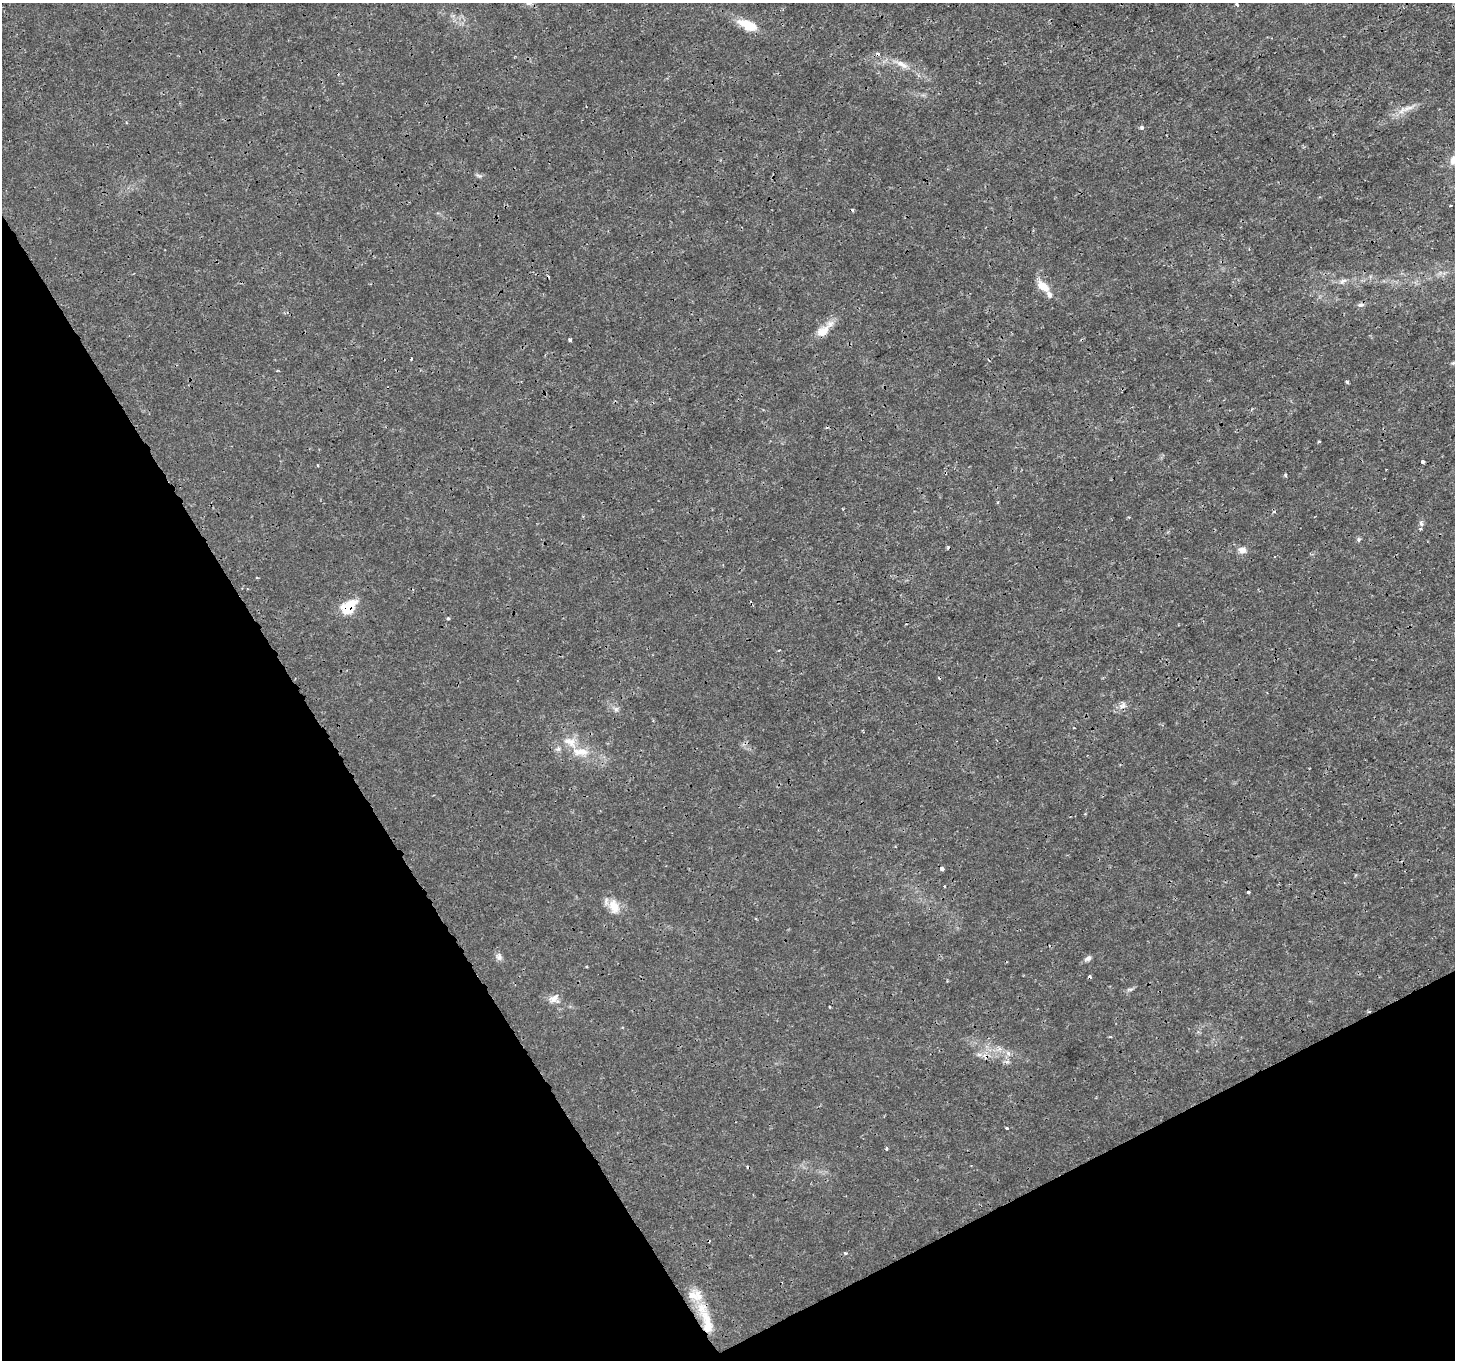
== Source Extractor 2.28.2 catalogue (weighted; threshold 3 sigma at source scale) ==
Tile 14 of 4 x 4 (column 2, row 4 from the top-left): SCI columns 1456-2908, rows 172-1529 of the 5816 x 5711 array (HDU 1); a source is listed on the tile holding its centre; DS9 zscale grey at full resolution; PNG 1457 x 1362 px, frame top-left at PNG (2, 3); no overlay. Shown black and unused: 28% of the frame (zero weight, under 3 of 4 exposures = <1% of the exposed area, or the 3 px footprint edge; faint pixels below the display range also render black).
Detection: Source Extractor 2.28.2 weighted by HDU 2 'WHT'; one run over the whole footprint, this tile lists its part. Background 0.00181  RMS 7.9e-04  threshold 0.00358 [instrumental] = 3 sigma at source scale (4.5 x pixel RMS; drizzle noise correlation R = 1.50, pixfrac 1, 0.0396/0.0396 arcsec/px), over >= 5 px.
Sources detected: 60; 10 cosmic-ray / hot-pixel residue — not listed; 5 inside a brighter listed object's ellipse — not listed separately; the other 45 listed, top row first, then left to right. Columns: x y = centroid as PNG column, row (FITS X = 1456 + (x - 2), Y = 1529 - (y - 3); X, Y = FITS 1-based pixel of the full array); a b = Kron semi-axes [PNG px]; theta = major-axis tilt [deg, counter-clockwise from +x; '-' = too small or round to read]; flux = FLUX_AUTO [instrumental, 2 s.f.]
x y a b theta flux
529 3 9 6 -6 0.27
1237 4 3 3 - 0.15
748 25 20 9 -24 2
900 63 12 8 -8 0.55
1408 108 20 7 21 0.72
1142 127 6 5 - 0.15
1454 160 13 10 63 0.67
479 176 10 4 -11 0.17
1450 206 3 2 - 0.091
1343 281 10 5 19 0.29
1043 286 17 9 -41 1.1
1361 305 9 6 2 0.23
823 331 22 12 37 1.1
570 340 3 3 - 0.15
411 359 3 2 - 0.11
1453 363 6 5 - 0.15
1347 382 3 3 - 0.18
1319 442 3 2 - 0.12
1423 461 3 3 - 1.3
317 465 4 2 - 0.058
1285 475 4 4 - 0.11
1421 524 7 5 -63 0.2
1359 539 7 4 83 0.14
1242 550 9 8 - 0.5
348 607 17 11 42 2.3
448 619 4 3 - 0.093
1122 706 11 7 34 0.4
616 709 6 6 - 0.22
1074 728 2 2 - 0.073
558 748 7 5 30 0.22
581 751 21 12 0 1.4
942 868 4 3 - 0.34
944 886 2 2 - 0.075
1248 892 3 3 - 0.26
614 906 20 13 -72 1.2
499 956 10 8 -61 0.32
1088 958 9 6 33 0.27
1130 990 9 4 9 0.16
554 999 12 11 - 0.61
830 1007 3 2 - 0.061
1008 1053 7 5 -46 0.21
1006 1128 3 3 - 0.095
886 1148 3 3 - 0.15
845 1253 4 3 - 0.13
707 1323 39 13 -76 2.5
Overlapping masked pixels (flux is a lower limit): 2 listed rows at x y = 348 607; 707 1323
Isophote crosses this tile's border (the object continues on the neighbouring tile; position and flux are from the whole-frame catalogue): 3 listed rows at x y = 529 3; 1454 160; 1453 363